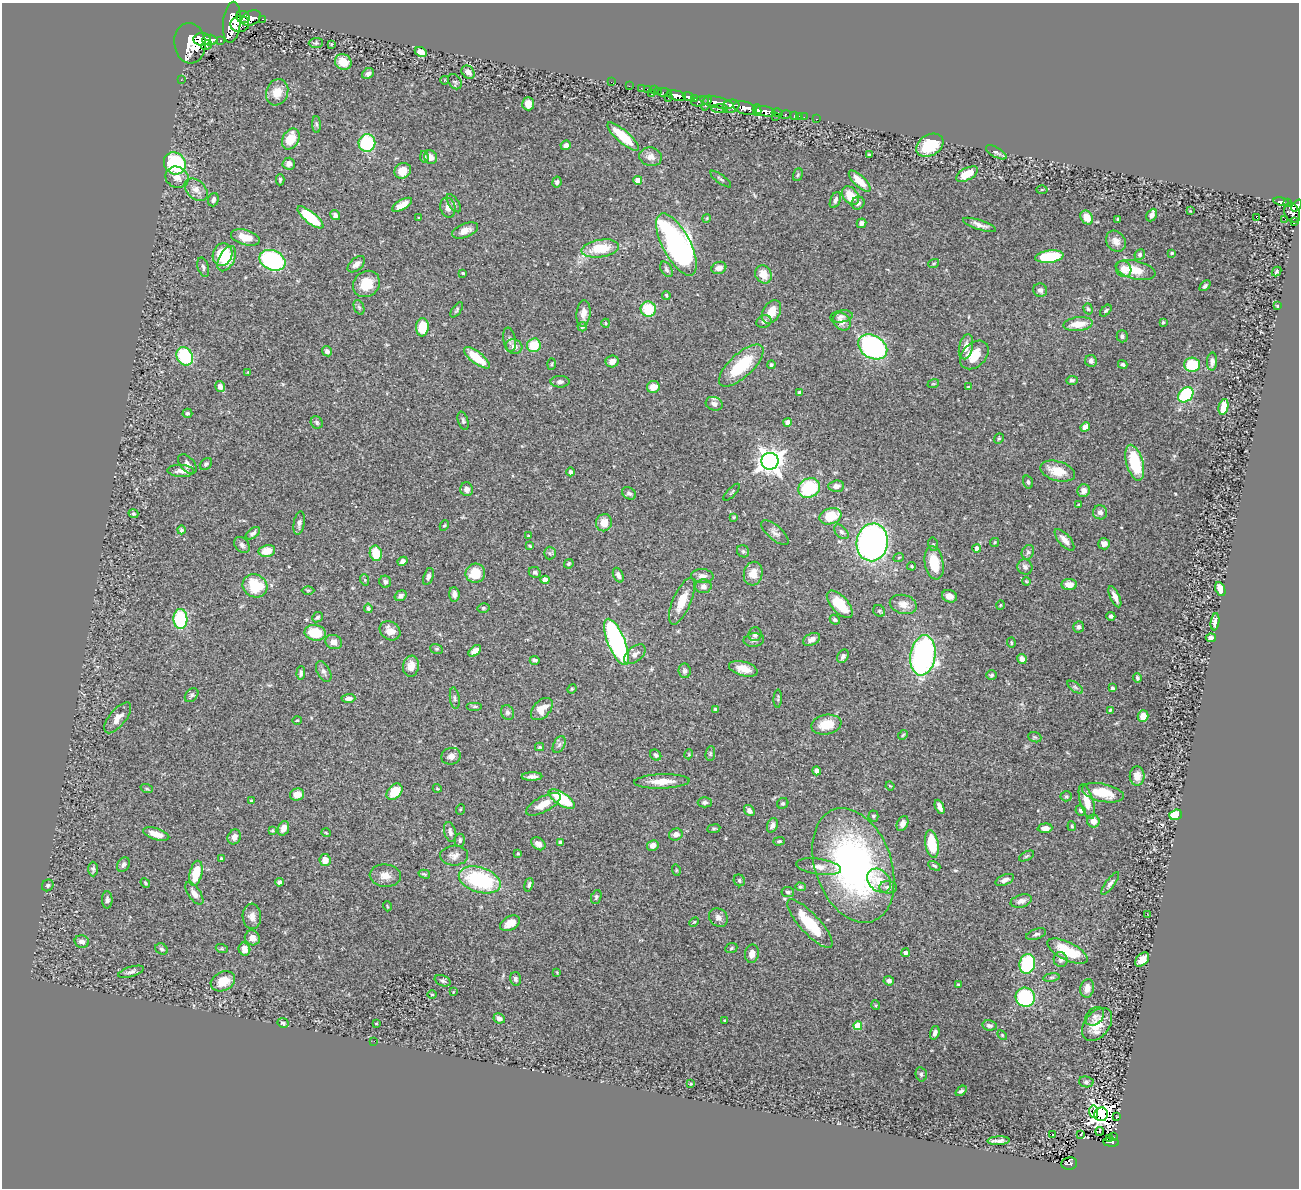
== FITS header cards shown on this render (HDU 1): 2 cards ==
NAXIS1  =                 1297
NAXIS2  =                 1186

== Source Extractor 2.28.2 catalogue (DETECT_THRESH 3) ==
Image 1297 x 1186 px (HDU 1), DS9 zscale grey, 1 PNG px = 1 image px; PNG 1301 x 1190 px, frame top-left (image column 1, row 1186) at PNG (2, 3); each listed source drawn as its Kron ellipse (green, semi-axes under 4 px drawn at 4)
Background 0.654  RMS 0.029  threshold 0.0866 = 3 sigma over >= 5 px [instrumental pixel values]
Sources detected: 428; all 428 listed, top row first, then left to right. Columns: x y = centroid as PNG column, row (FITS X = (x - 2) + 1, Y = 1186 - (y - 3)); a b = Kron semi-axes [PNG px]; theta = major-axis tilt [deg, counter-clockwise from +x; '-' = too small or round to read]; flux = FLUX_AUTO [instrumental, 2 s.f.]
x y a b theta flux
243 17 7 6 - 820
251 18 10 7 27 1300
262 19 3 2 - 43
232 22 20 8 84 3000
240 24 9 8 - 870
202 39 9 6 -4 1300
210 40 7 5 -3 1000
220 40 3 3 - 110
190 43 20 15 -84 4900
316 43 7 5 2 3.9
331 44 4 2 - 1.4
206 45 6 3 37 230
421 52 6 4 -26 17
343 62 8 7 - 32
468 72 7 5 -47 10
368 74 6 5 - 6.4
181 80 2 2 - 8.3
445 80 4 3 - 1.3
455 82 8 6 -54 3.4
611 82 2 2 - 8.5
629 86 2 2 - 9
641 88 2 2 - 6.5
647 89 2 2 - 8.8
654 90 3 2 - 16
658 91 3 3 - 24
277 92 13 11 70 31
665 92 7 3 -5 48
651 94 3 2 - 51
677 96 9 5 -12 790
688 97 6 4 -21 360
668 98 3 2 - 32
694 98 4 3 - 190
700 101 9 5 14 400
717 102 17 5 -12 770
707 103 8 3 68 310
528 104 6 6 - 16
731 106 8 6 16 710
745 108 12 6 -16 1600
720 109 8 3 -1 120
757 110 6 4 -76 430
765 111 10 5 -12 750
777 113 5 3 - 160
785 115 5 3 - 51
775 116 3 2 - 28
795 116 3 2 - 29
799 116 2 2 - 9.8
804 117 2 2 - 6.5
816 119 3 2 - 19
317 124 8 4 -88 4.1
623 136 20 6 -41 70
291 139 11 8 61 40
367 143 9 8 - 120
566 145 5 4 - 5.9
930 145 14 10 31 77
996 152 11 5 -30 5.1
869 155 3 3 - 3.3
424 157 6 4 -80 3.5
431 157 7 6 - 12
651 157 11 9 -15 14
175 163 11 10 - 140
289 164 6 6 - 12
403 171 8 7 - 25
967 174 12 6 27 36
798 175 6 4 68 2.9
177 177 12 10 -29 14
721 179 12 3 -36 3.6
280 180 6 4 89 2.7
638 180 4 4 - 25
860 181 14 5 -44 24
557 182 5 4 - 4.1
196 190 13 9 -43 15
1042 190 5 3 - 2.1
850 195 10 7 -52 35
213 200 7 5 70 6.3
835 200 8 5 66 6.1
1281 202 8 4 -11 130
454 203 10 5 -55 5.7
858 203 7 6 - 7.1
1288 203 4 3 - 160
402 205 11 5 30 18
1297 206 7 4 51 300
448 207 10 7 -76 15
1190 211 2 2 - 1.1
1292 213 10 7 -62 510
335 215 5 4 - 7.5
1152 215 6 5 - 8.8
310 217 16 5 -39 88
1087 217 7 5 -54 24
1256 217 3 3 - 35
419 218 3 2 - 1.8
707 218 4 3 - 1.8
1118 219 3 3 - 2.4
1285 219 2 2 - 4.5
1295 222 3 3 - 19
862 223 5 4 - 5.7
980 225 17 5 -18 11
465 230 13 7 21 15
245 237 15 7 -16 30
1116 241 11 9 -51 14
676 244 34 14 -62 740
600 248 19 8 9 63
1172 253 4 3 - 3.4
222 254 11 9 72 69
1140 254 5 5 - 3.1
1049 257 14 6 7 100
227 259 14 7 61 54
272 260 13 10 -24 230
934 263 5 3 - 1.9
356 264 10 6 42 9.9
203 267 10 5 -73 5.4
719 268 7 6 - 14
666 269 8 5 -59 4.7
1124 269 8 7 - 21
1135 270 20 9 -13 34
1276 272 5 4 - 2.5
463 273 4 3 - 2.2
763 274 9 8 - 26
366 284 14 12 41 40
1205 286 6 4 44 3.8
1040 290 7 6 - 5.8
666 295 4 3 - 2.7
1277 306 3 2 - 1.6
359 307 8 5 -66 3.4
648 309 7 7 - 61
1088 309 6 4 -71 3
457 310 9 4 54 3.5
1106 311 7 4 45 3.3
771 312 12 8 61 27
583 313 13 7 84 15
841 316 11 6 9 7.2
764 322 8 6 22 5.7
842 322 10 7 -48 16
1163 322 4 4 - 2.4
606 323 4 4 - 1.8
1078 324 15 7 7 28
422 327 9 6 86 47
582 327 5 4 - 3.2
1122 336 6 5 - 4.5
510 340 12 6 -79 6
534 345 7 6 - 48
514 346 8 7 - 12
873 347 16 11 -32 450
966 347 13 7 77 17
327 351 5 4 - 7.4
974 355 16 11 45 33
185 356 10 8 -56 110
477 358 15 6 -38 54
612 361 6 6 - 15
1091 361 6 6 - 6.7
1212 362 9 5 88 8
552 364 5 3 - 1.9
1123 364 5 4 - 4.3
741 365 28 12 43 94
771 365 4 4 - 3.3
1192 365 8 7 - 70
248 372 4 3 - 1.6
1072 380 6 4 5 4.9
560 382 9 5 1 6.1
933 384 6 3 17 2.1
220 387 5 5 - 9.8
653 387 6 6 - 20
968 387 4 3 - 1.8
800 393 4 4 - 7.8
1186 395 9 6 45 130
714 404 8 6 -19 9.2
1224 407 8 4 76 40
187 413 5 4 - 3.8
463 421 9 5 -73 4.4
317 422 6 5 - 4.2
788 422 4 4 - 17
1085 427 5 4 - 12
999 438 5 4 - 2.6
770 461 8 8 - 1900
1135 463 18 8 -74 92
187 464 11 7 -47 13
206 464 7 5 44 4.1
181 471 13 6 -3 10
1058 471 18 9 -15 41
570 472 4 3 - 4
1028 482 7 4 -72 3.8
836 486 8 5 5 11
809 488 11 9 29 100
467 489 7 6 - 9.1
1084 491 6 6 - 10
732 492 11 2 47 1.8
629 493 7 5 -31 5.7
1079 504 3 2 - 1.5
1100 512 7 7 - 8.4
133 514 5 4 - 2.5
830 516 11 8 18 54
734 517 4 3 - 2
299 523 12 5 81 7.2
604 523 9 8 - 23
444 525 5 4 - 2.3
181 530 4 4 - 3.3
841 532 9 5 -45 4.6
253 533 8 4 37 5.4
775 533 17 7 -41 9.9
528 536 4 3 - 1.7
1064 540 13 6 -49 14
872 542 19 15 81 620
995 542 5 4 - 2.8
933 544 7 5 -76 3.4
1104 544 6 5 - 7.9
242 545 9 6 -48 6.6
530 546 4 3 - 2.4
977 549 4 4 - 19
267 551 8 6 11 27
743 551 6 5 - 4.1
1028 552 7 6 - 4.4
376 553 8 6 -78 51
550 553 6 6 - 4
899 557 5 3 - 1.8
402 561 5 4 - 5.9
934 563 17 9 -79 54
569 564 5 4 - 2.3
912 566 4 3 - 2.1
1025 567 8 7 - 6.5
535 572 6 5 - 4.6
475 573 10 9 - 40
753 574 12 9 76 22
618 575 8 5 -66 7.4
428 576 9 5 72 6.3
702 576 11 7 -4 9.6
365 580 6 3 -72 1.9
545 580 4 4 - 27
1026 581 4 3 - 1.8
385 582 6 6 - 5
1069 585 8 5 2 20
255 586 13 11 -27 70
703 586 8 7 - 7.6
1220 589 7 5 -66 20
308 590 6 4 0 2.5
454 594 7 5 -85 8.3
401 596 6 5 - 6
949 596 7 6 - 12
1115 597 11 4 -65 14
682 601 25 9 67 34
840 604 17 8 -47 57
903 604 14 9 -14 18
1000 605 5 3 - 1.6
368 608 5 4 - 4
483 608 6 4 14 3.6
879 611 6 5 - 2.6
1111 616 4 3 - 4.3
317 617 5 4 - 4.1
180 619 10 7 -88 150
835 620 5 4 - 3.1
1215 622 8 4 82 8.8
1079 627 6 5 - 5.4
390 631 11 8 -34 16
315 633 10 8 -9 61
755 634 7 6 - 5.9
1211 638 5 4 - 7.1
812 639 9 6 25 11
754 640 10 6 6 5.8
334 642 8 7 - 13
616 642 25 8 -67 400
1011 643 5 4 - 2.4
436 649 6 5 - 2.7
475 651 7 4 42 13
635 654 12 7 41 11
923 655 20 12 81 480
843 656 7 5 58 5.4
1022 659 5 4 - 10
535 660 5 3 - 4.6
411 666 10 8 81 21
743 669 15 7 -16 24
685 671 7 6 - 5.6
324 672 11 6 -62 6.7
301 673 7 4 88 4.4
991 675 5 4 - 3.6
1137 678 4 3 - 3.2
1075 687 9 4 -36 4.5
1112 688 4 3 - 4.6
572 689 5 4 - 2.1
192 695 8 5 47 4.4
348 698 7 4 3 8
455 698 11 4 -82 4.5
778 699 9 4 88 3.1
475 706 8 4 0 2.8
542 709 13 8 46 23
715 709 3 3 - 2.8
1110 710 3 3 - 1.9
507 712 7 6 - 5.1
1143 716 6 5 - 20
118 718 18 8 51 18
297 720 4 3 - 1.5
826 725 15 10 11 40
903 735 5 4 - 2.6
1035 737 7 5 -19 2.9
559 745 9 5 62 5.4
540 747 4 4 - 2.2
689 754 5 3 - 1.7
710 754 7 5 84 3.5
656 755 6 5 - 4.8
451 756 10 8 16 10
817 771 4 4 - 7.1
1137 776 9 7 -90 18
532 777 10 4 2 7.9
662 781 28 7 2 31
890 786 4 3 - 1.6
437 788 4 3 - 1.6
147 789 6 4 -19 2.7
394 792 9 6 45 46
1103 793 21 9 -12 52
297 795 7 6 - 14
1066 796 5 5 - 2.8
562 799 15 6 -33 100
251 801 4 3 - 2
1087 801 18 6 -75 30
705 802 7 5 1 4.7
783 803 6 5 - 3.5
543 804 19 7 28 23
940 807 7 4 -67 9.1
461 809 5 3 - 1.8
749 810 6 4 -53 6.8
1081 810 5 5 - 4.6
1176 815 6 5 - 56
873 816 5 5 - 4.1
1093 821 6 6 - 16
902 824 8 5 65 9.2
772 825 7 5 68 7.7
1072 826 5 3 - 2.3
283 828 7 5 69 13
1045 828 7 4 2 12
714 829 6 3 8 2.4
272 831 3 3 - 2.1
450 832 10 6 -76 6.7
326 833 4 3 - 1.6
156 834 13 5 -17 22
676 834 7 6 - 9.1
234 837 7 6 - 10
460 840 6 5 - 4.8
779 841 5 3 - 2.9
561 842 3 3 - 6.2
538 844 8 5 -35 9.4
932 844 14 6 -80 72
653 845 6 5 - 9.6
518 854 4 2 - 1.6
454 856 14 10 2 12
1027 856 8 3 27 3.1
221 858 3 3 - 2.5
325 860 6 5 - 18
123 865 8 5 56 5.1
853 865 59 38 -71 590
934 866 6 3 -27 2.9
819 867 23 8 -8 19
93 869 7 5 -89 3.9
676 870 6 3 -73 1.9
196 873 12 6 77 45
424 874 6 3 -15 2.9
385 876 15 11 -5 18
480 880 22 12 -17 170
739 880 6 5 - 3.9
1005 880 10 5 23 8.7
879 881 13 10 -44 24
279 882 4 4 - 4.7
145 883 5 4 - 2.4
1110 883 13 4 53 6.3
48 885 6 5 - 3.7
529 885 7 4 74 4.3
800 887 5 4 - 2.7
888 887 9 6 -1 7.2
788 892 6 5 - 3.9
194 893 13 6 -54 12
596 897 7 5 65 3.8
107 900 8 5 89 5.2
1021 901 11 6 16 9.4
387 906 5 3 - 1.5
1147 914 3 2 - 4
252 916 12 9 -88 12
718 918 10 8 -45 9.7
694 922 5 3 - 2.1
510 923 10 7 28 21
810 924 31 10 -47 75
1036 934 10 5 18 5.3
252 938 8 7 - 11
82 942 7 6 - 8.6
731 948 6 5 - 2.5
162 949 7 5 -30 4.7
222 949 6 4 -18 2.4
244 949 6 5 - 15
1067 951 22 9 -26 66
905 953 4 4 - 7.5
752 954 9 7 79 13
1061 960 7 7 - 6.5
1142 960 8 5 45 17
1027 964 10 8 77 130
131 972 13 5 17 6.8
557 972 3 3 - 1.6
1051 977 8 4 9 3.3
515 979 7 5 -76 5.5
223 981 13 9 25 31
443 981 8 5 -22 4.3
889 981 5 4 - 6.6
959 985 3 3 - 3
1087 988 9 7 77 15
453 992 3 3 - 1.8
432 994 5 3 - 1.6
1025 997 10 9 - 150
875 1005 5 3 - 1.9
1095 1016 11 8 43 7.6
499 1018 6 5 - 8
725 1021 3 2 - 1.9
283 1023 5 4 - 4
376 1023 4 2 - 1.3
1097 1024 19 12 51 39
989 1025 7 5 -9 5.8
858 1026 4 4 - 42
935 1033 7 4 73 7.2
1002 1035 6 3 -46 2
374 1041 2 2 - 29
921 1074 7 5 -76 4.1
1086 1082 7 5 -10 5.5
691 1084 4 4 - 1.9
961 1091 6 4 38 4.4
1094 1112 6 3 -84 76
1101 1114 7 6 - 1600
1117 1117 3 2 - 1.9
1100 1131 4 3 - 6.2
1081 1134 2 2 - 1.1
1052 1135 3 3 - 30
1114 1137 3 2 - 15
1109 1139 3 2 - 6.4
998 1141 11 3 2 8.7
1111 1142 8 3 -5 110
1069 1163 8 6 11 150
At the frame edge (FLAGS 8, measured only in part): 1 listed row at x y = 1297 206